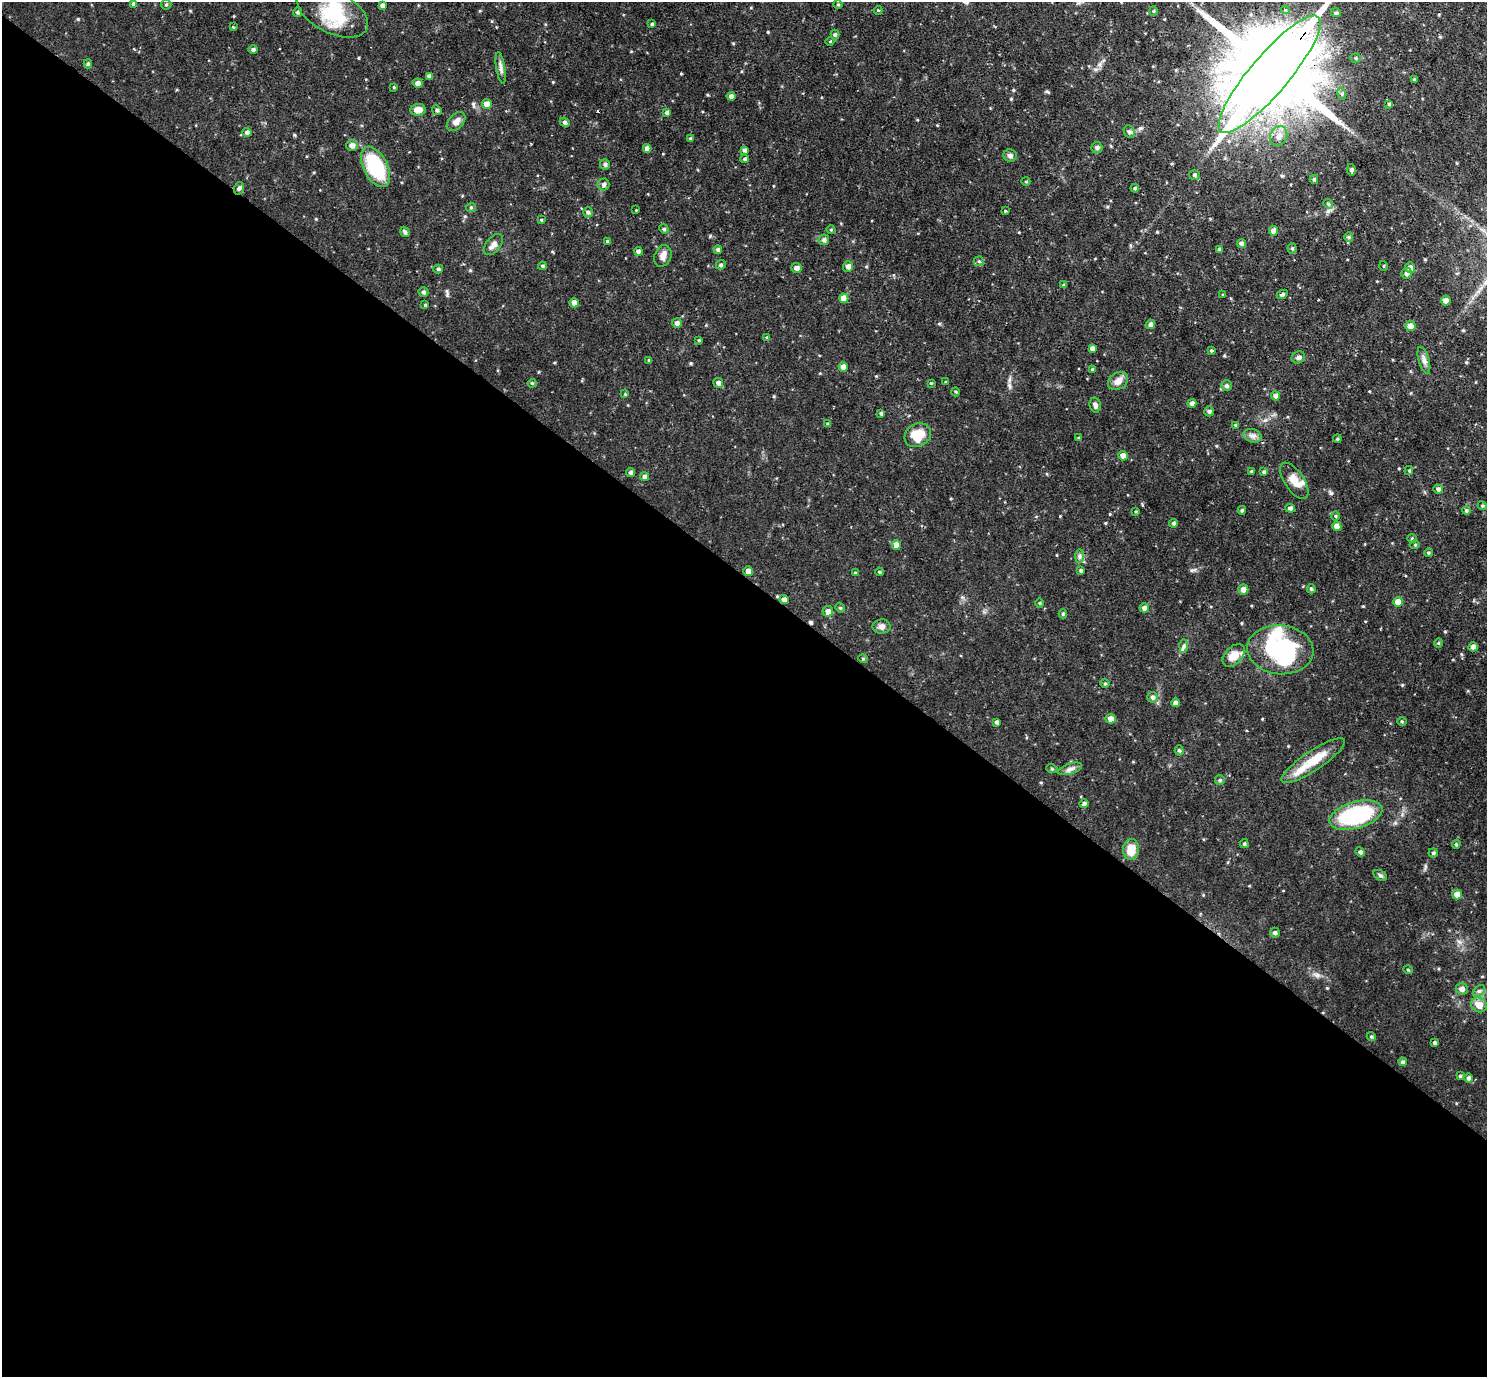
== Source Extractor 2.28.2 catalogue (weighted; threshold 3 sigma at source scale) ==
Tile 14 of 4 x 4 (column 2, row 4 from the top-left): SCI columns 1487-2971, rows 152-1526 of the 5942 x 5946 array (HDU 1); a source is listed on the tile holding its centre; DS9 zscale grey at full resolution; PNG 1489 x 1379 px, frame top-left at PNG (2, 2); each listed source drawn as its Kron ellipse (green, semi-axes under 4 px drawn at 4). Shown black and unused: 58% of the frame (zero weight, under 2 of 3 exposures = <1% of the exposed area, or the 3 px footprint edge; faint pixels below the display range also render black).
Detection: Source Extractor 2.28.2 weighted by HDU 2 'WHT'; one run over the whole footprint, this tile lists its part. Background 0.0864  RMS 0.0052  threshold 0.0232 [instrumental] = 3 sigma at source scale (4.5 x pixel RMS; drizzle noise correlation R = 1.50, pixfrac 1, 0.05/0.05 arcsec/px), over >= 5 px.
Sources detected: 197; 3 inside a brighter object's white glare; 1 cosmic-ray / hot-pixel residue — neither listed nor drawn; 3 inside a brighter listed object's ellipse — not listed separately; the other 190 listed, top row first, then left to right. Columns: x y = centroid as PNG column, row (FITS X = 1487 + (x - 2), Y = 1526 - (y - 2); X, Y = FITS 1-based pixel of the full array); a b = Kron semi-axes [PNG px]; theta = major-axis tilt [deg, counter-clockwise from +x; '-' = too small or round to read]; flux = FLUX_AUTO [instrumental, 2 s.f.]
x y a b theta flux
133 4 4 4 - 1.3
838 4 4 4 - 0.57
166 5 5 5 - 0.7
382 5 4 4 - 1.5
878 10 4 4 - 0.46
1285 10 4 4 - 0.95
1153 11 5 4 - 0.58
298 12 5 4 - 0.92
332 12 38 21 -27 25
1336 13 5 4 - 1.1
652 24 4 3 - 0.71
233 27 4 4 - 0.45
835 34 5 4 - 0.71
830 41 4 3 - 0.39
253 49 4 4 - 1.2
1356 58 5 4 - 0.67
88 64 4 4 - 0.76
501 68 16 4 -81 1.8
1270 74 75 19 50 11000
430 76 4 4 - 2
1414 79 4 3 - 0.51
418 83 5 4 - 2.6
394 87 4 3 - 0.5
1342 94 6 4 -72 0.78
731 96 4 4 - 1.8
487 104 5 5 - 3.4
1389 104 4 4 - 0.74
418 110 8 6 2 3.7
437 110 5 4 - 0.85
667 113 4 4 - 1.2
456 121 11 7 46 2.6
565 122 5 4 - 1.1
247 132 5 4 - 1.3
1129 132 6 5 - 1
1279 136 10 8 62 2.9
691 139 4 4 - 0.86
352 145 5 5 - 2.2
647 148 4 4 - 2.6
1097 148 6 5 - 1.1
744 150 4 3 - 1.2
1010 155 7 6 - 1.3
745 159 4 4 - 0.88
605 164 5 5 - 1.2
376 167 21 12 -63 31
1351 170 5 4 - 1.1
1195 175 6 4 -15 0.85
1314 179 4 3 - 0.71
1026 182 4 3 - 0.39
604 184 6 6 - 1.3
239 188 6 5 - 0.99
1135 188 4 4 - 0.9
1328 204 5 4 - 0.81
471 207 5 4 - 0.67
636 210 3 3 - 0.4
1005 211 3 2 - 0.62
588 212 5 5 - 1.1
541 220 4 3 - 0.41
664 229 5 4 - 0.63
831 230 4 3 - 0.46
1274 231 5 4 - 2.7
405 232 5 4 - 1.3
1349 237 5 4 - 0.71
824 240 5 5 - 1.3
608 241 4 4 - 1
1241 243 4 4 - 1.5
493 245 12 7 52 2.5
1292 248 5 4 - 0.66
1220 249 4 4 - 1.1
718 250 4 4 - 1.2
638 251 4 4 - 1.8
663 256 11 8 68 2.7
979 261 5 5 - 0.73
721 265 5 4 - 0.77
542 266 4 3 - 0.69
848 266 5 5 - 2.1
1384 266 5 3 - 0.42
796 268 5 5 - 2
1410 268 5 5 - 2.5
438 269 5 4 - 0.83
1406 273 5 5 - 1.4
1064 285 4 4 - 0.64
423 292 5 4 - 1.1
1282 294 6 4 24 0.94
1222 295 4 2 - 0.41
844 298 5 4 - 4.4
1446 301 5 5 - 2.8
574 303 4 4 - 2.7
425 305 4 4 - 0.62
677 323 5 5 - 1.8
1150 324 5 4 - 1.5
1410 326 5 5 - 3.5
767 337 4 4 - 0.62
699 340 4 3 - 0.52
1092 348 4 4 - 1.6
1211 351 3 3 - 0.54
1298 357 7 5 28 1.4
649 360 4 3 - 0.76
1424 360 14 5 -74 2
843 367 4 4 - 3.4
1092 369 4 3 - 0.58
1118 381 11 8 36 3.3
946 382 4 3 - 0.44
532 383 4 4 - 0.67
718 383 5 4 - 1.5
931 383 4 3 - 0.44
1226 386 5 5 - 1.2
956 392 4 3 - 0.51
625 394 4 4 - 0.45
1275 396 4 4 - 1.9
1192 403 4 4 - 1.6
1095 405 7 5 -77 1.4
1209 411 5 5 - 1.1
881 413 4 4 - 0.98
828 424 4 3 - 0.7
1235 425 3 3 - 0.49
918 435 14 11 28 9.6
1253 436 9 6 -16 1.9
1079 438 4 3 - 0.6
1337 439 4 3 - 0.55
1123 456 5 4 - 3.3
1409 470 4 4 - 0.61
1251 471 4 3 - 0.43
630 472 4 4 - 1.3
1264 472 4 3 - 0.81
645 477 4 4 - 1.6
1294 481 21 9 -56 5.5
1438 489 5 4 - 1.4
1482 506 5 4 - 0.64
1290 508 5 4 - 1.3
1242 510 4 4 - 0.87
1466 511 4 4 - 0.8
1136 512 4 3 - 0.53
1335 516 5 3 - 0.51
1174 523 4 4 - 0.98
1337 526 5 4 - 3.3
1412 539 5 3 - 0.54
896 545 5 4 - 3.3
1415 545 5 3 - 0.43
1428 553 4 3 - 0.65
1079 556 7 4 90 1.1
748 571 5 4 - 2.7
1081 571 3 3 - 0.7
879 572 4 3 - 0.62
855 573 4 3 - 0.5
1243 589 5 5 - 2.8
1311 589 4 4 - 0.83
784 600 4 4 - 2
1398 602 5 5 - 5.6
1040 603 5 3 - 0.53
840 608 5 4 - 0.69
1144 608 4 4 - 1.8
828 611 5 5 - 2
1063 614 4 4 - 0.76
882 627 9 7 2 1.9
1438 643 5 3 - 0.5
1184 646 6 4 88 0.93
1473 647 4 4 - 1.9
1280 650 33 24 -6 46
1234 655 13 8 46 5.2
863 659 4 4 - 0.63
1105 684 5 3 - 0.5
1152 697 5 5 - 1.2
1176 703 4 4 - 2
1111 719 5 5 - 3.2
1402 721 5 3 - 0.54
996 722 4 3 - 1.1
1179 750 5 4 - 0.86
1313 760 37 9 33 12
1052 769 5 3 - 0.63
1070 769 12 5 18 1.8
1220 780 5 4 - 0.64
1084 804 4 4 - 1.4
1356 815 27 13 16 47
1244 844 4 3 - 0.74
1456 844 4 4 - 0.68
1131 849 10 8 86 7
1360 852 5 4 - 1.2
1433 853 4 4 - 0.75
1380 875 7 4 -29 0.93
1457 895 5 5 - 4.9
1275 933 5 5 - 1.1
1408 970 5 3 - 0.43
1462 989 6 5 - 2.1
1479 991 7 4 44 1.2
1479 1005 8 7 - 5.2
1371 1037 4 4 - 0.66
1434 1043 4 3 - 0.89
1403 1062 4 4 - 0.99
1460 1076 4 4 - 0.65
1468 1078 4 4 - 1.3
Overlapping masked pixels (flux is a lower limit): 3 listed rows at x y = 1270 74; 239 188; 784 600
Isophote crosses this tile's border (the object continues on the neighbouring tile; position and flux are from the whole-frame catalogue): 1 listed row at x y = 1270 74